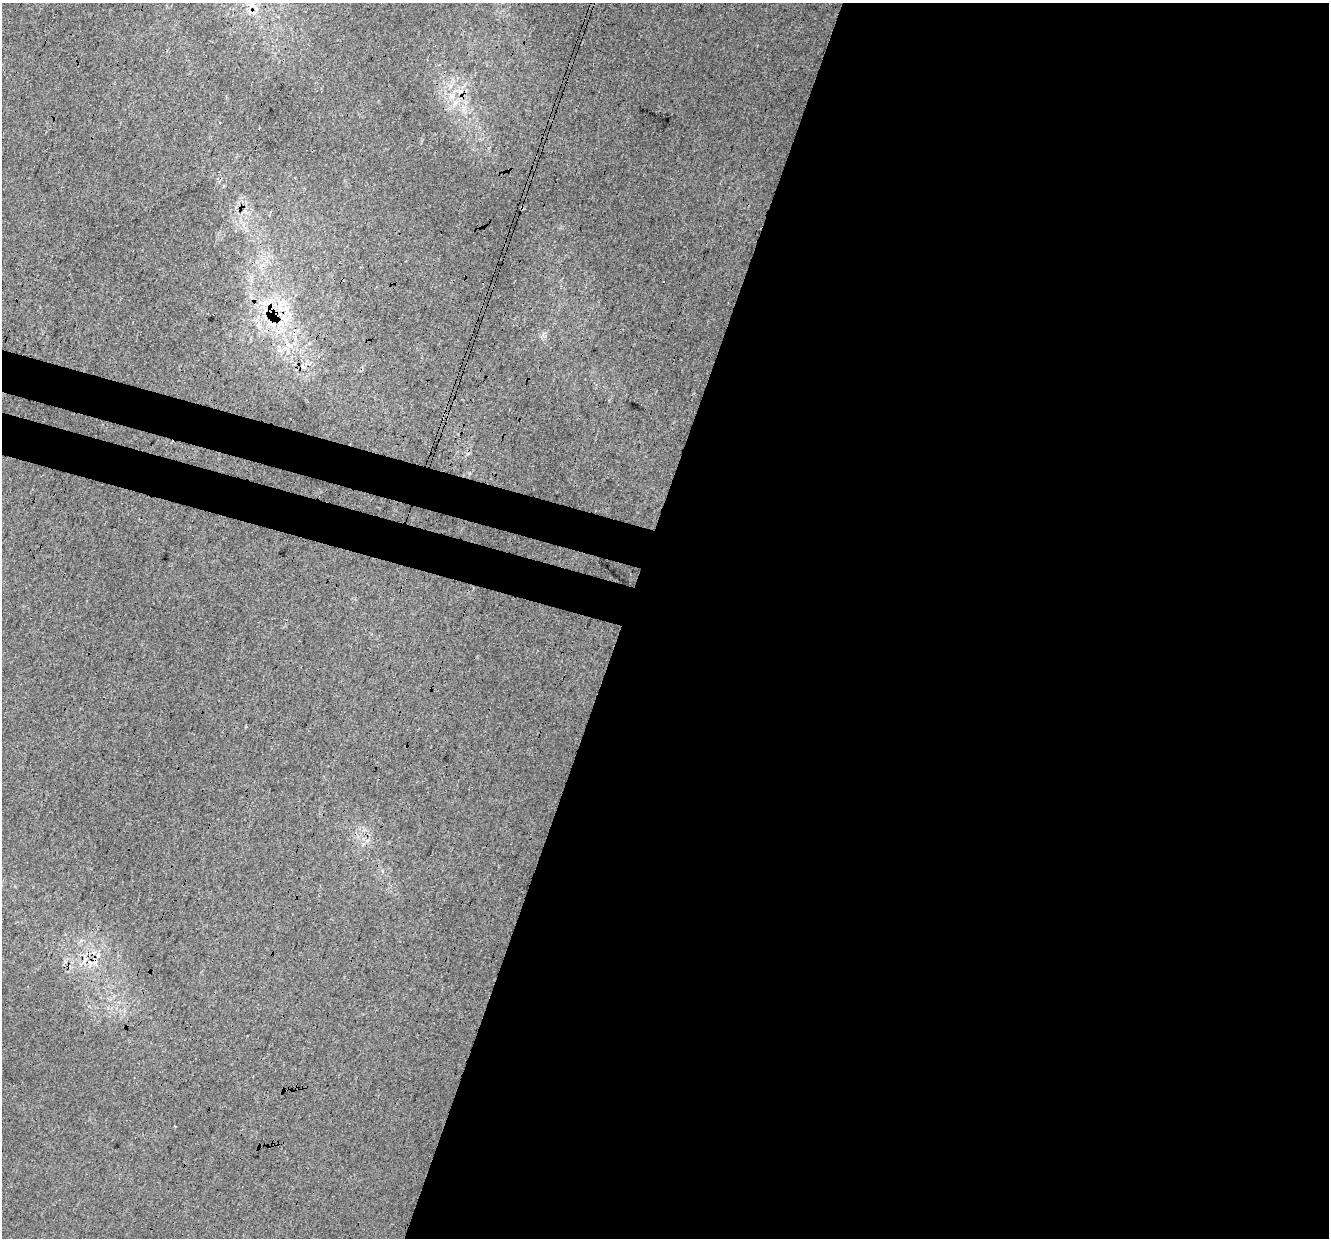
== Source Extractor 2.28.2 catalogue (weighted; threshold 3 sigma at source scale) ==
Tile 12 of 4 x 4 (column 4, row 3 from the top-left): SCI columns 4009-5335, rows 1571-2806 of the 5354 x 5551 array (HDU 1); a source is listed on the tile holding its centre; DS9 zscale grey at full resolution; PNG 1331 x 1240 px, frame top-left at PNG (2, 3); no overlay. Shown black and unused: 57% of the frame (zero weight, under 3 of 4 exposures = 5% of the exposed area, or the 3 px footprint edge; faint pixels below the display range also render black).
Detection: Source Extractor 2.28.2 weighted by HDU 2 'WHT'; one run over the whole footprint, this tile lists its part. Background 0.00884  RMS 0.0037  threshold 0.0168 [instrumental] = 3 sigma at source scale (4.5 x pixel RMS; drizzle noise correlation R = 1.50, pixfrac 1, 0.0396/0.0396 arcsec/px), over >= 5 px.
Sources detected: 11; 3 cosmic-ray / hot-pixel residue — not listed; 2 inside a brighter listed object's ellipse — not listed separately; the other 6 listed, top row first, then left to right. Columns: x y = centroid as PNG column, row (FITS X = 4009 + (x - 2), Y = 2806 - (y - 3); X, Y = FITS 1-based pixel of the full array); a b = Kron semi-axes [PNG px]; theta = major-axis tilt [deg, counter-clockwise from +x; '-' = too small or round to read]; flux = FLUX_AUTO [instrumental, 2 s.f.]
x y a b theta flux
252 4 13 8 72 3.3
263 303 7 4 -18 1.4
274 315 13 10 11 6.2
85 960 15 7 58 3.2
95 961 11 7 78 2.3
175 1126 2 2 - 0.3
Overlapping masked pixels (flux is a lower limit): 3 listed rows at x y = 274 315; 85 960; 95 961
Isophote crosses this tile's border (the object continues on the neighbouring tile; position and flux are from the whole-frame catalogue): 1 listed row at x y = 252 4